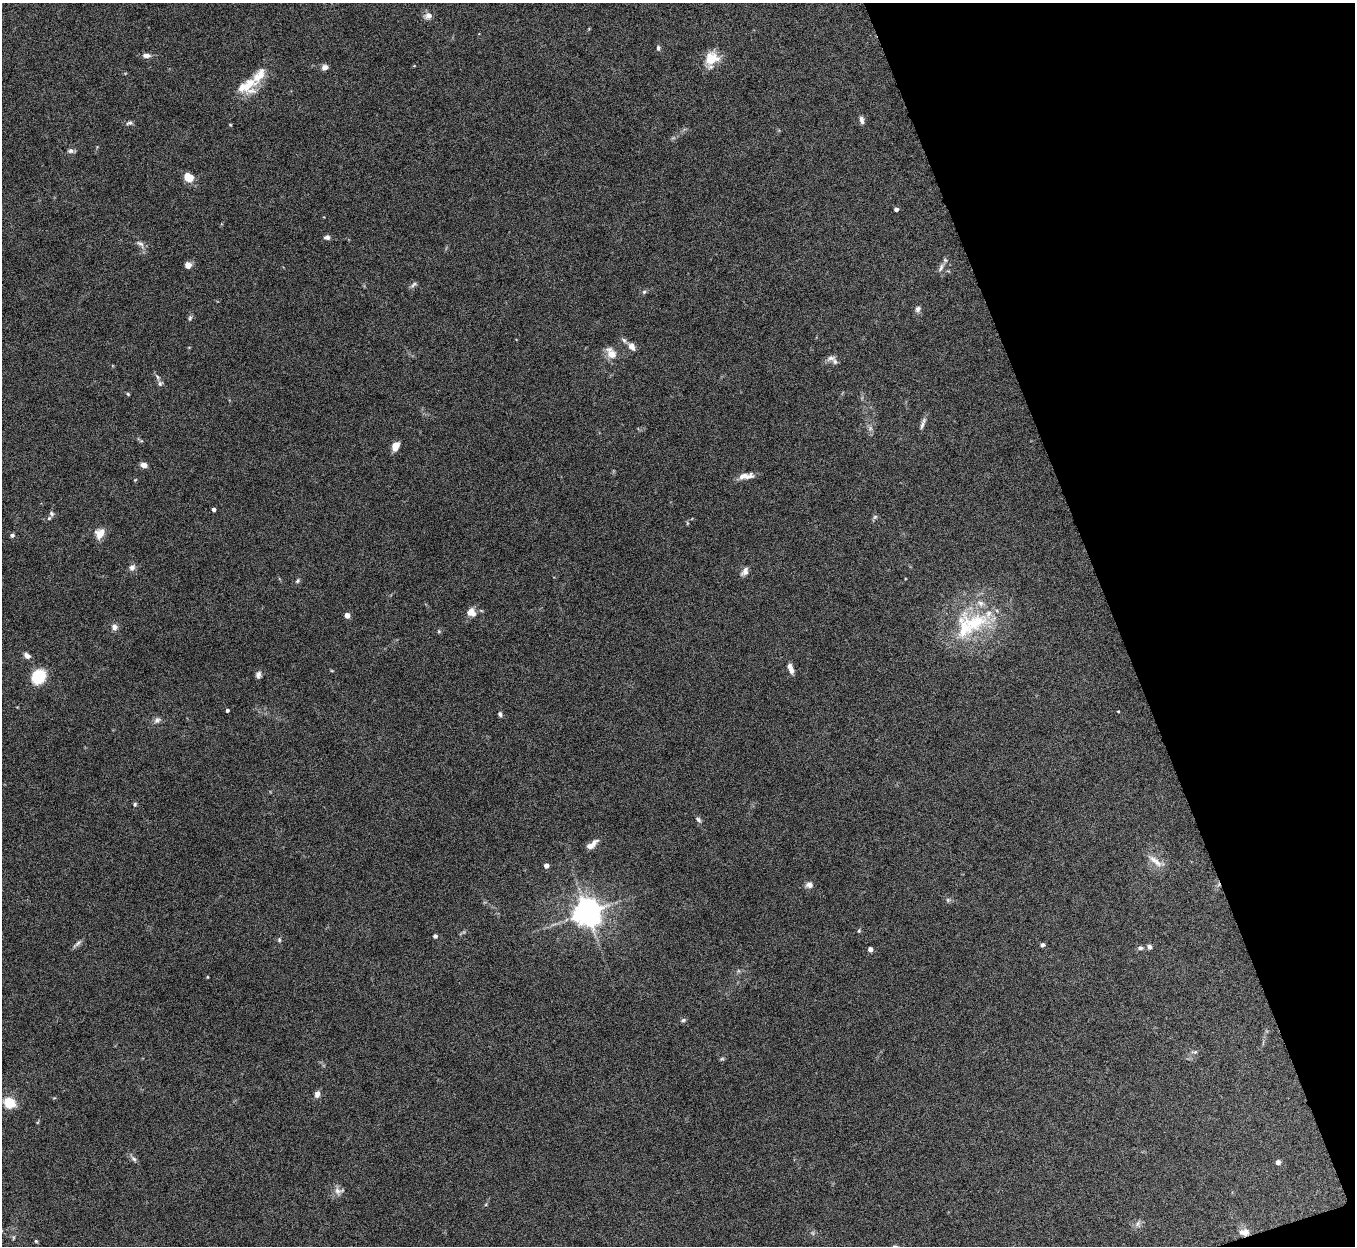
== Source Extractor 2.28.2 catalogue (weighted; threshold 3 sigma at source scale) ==
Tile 12 of 4 x 4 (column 4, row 3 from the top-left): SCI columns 4064-5416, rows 1395-2638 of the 5421 x 5406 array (HDU 1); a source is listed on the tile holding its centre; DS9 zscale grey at full resolution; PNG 1357 x 1248 px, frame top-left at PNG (2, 3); no overlay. Shown black and unused: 18% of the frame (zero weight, under 8 of 15 exposures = <1% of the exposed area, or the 3 px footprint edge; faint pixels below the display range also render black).
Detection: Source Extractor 2.28.2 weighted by HDU 2 'WHT'; one run over the whole footprint, this tile lists its part. Background 0.166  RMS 0.0048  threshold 0.0198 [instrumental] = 3 sigma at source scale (4.09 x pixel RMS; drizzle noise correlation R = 1.36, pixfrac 0.8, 0.05/0.05 arcsec/px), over >= 5 px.
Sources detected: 92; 2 too faint to see at this stretch — not listed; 11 inside a brighter listed object's ellipse — not listed separately; the other 79 listed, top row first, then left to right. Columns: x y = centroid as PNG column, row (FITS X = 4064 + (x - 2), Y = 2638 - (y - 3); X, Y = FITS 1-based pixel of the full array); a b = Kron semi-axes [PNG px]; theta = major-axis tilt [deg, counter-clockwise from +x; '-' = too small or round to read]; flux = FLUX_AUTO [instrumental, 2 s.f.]
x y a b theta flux
428 16 11 8 21 2.3
658 48 7 5 -84 0.97
146 55 9 5 2 2.2
710 56 26 12 -7 6.6
414 66 5 3 - 0.34
324 67 8 6 13 1.8
246 85 27 19 23 11
862 120 10 5 -79 1.6
129 123 8 6 10 1.1
230 125 4 3 - 0.41
70 151 8 6 6 1.3
188 177 9 7 -30 7.1
896 209 4 4 - 1.7
327 237 8 6 8 1.4
140 244 14 6 -42 1.9
188 265 7 7 - 2.4
941 268 13 5 67 1.8
414 284 10 4 45 1
644 292 6 5 - 0.78
918 309 8 6 58 1.4
190 318 7 5 69 0.82
631 346 10 7 -54 2.6
611 353 15 11 -60 4.5
831 358 12 6 12 1.7
158 377 7 5 -60 1.1
128 394 5 4 - 0.52
922 425 14 5 72 1.6
395 447 9 6 67 4.6
144 465 7 5 -13 2.5
746 476 19 7 7 3.7
135 480 4 3 - 0.36
214 509 3 3 - 1.5
51 513 7 6 - 1.2
875 517 7 5 44 0.82
100 533 12 9 57 4.5
12 535 5 5 - 0.79
132 567 10 7 55 1.8
745 572 11 7 55 2.2
297 581 7 5 54 0.79
470 612 13 7 51 3.2
347 615 4 4 - 3.9
975 622 41 24 25 29
114 627 8 7 - 2
439 631 6 3 73 0.51
27 656 8 6 -35 2
791 668 12 5 -71 2.6
258 675 9 6 72 1.5
38 677 11 9 54 23
227 710 3 3 - 1.1
1118 711 3 2 - 0.34
500 714 5 4 - 1.1
157 720 10 6 44 1.6
135 804 5 5 - 0.68
698 819 8 5 -45 1
590 846 13 7 26 2.4
1155 861 24 8 -38 4.5
546 866 4 4 - 2.5
809 885 8 7 - 2
948 900 6 5 - 0.79
587 912 8 8 - 650
859 931 5 4 - 0.5
435 936 4 4 - 1.3
279 940 6 5 - 0.74
78 943 12 5 45 1.4
1042 945 5 5 - 0.95
1149 947 5 5 - 1.4
1140 948 7 5 15 1.2
870 949 4 4 - 2.6
207 977 4 3 - 0.33
683 1020 7 5 21 0.79
1195 1052 6 4 43 0.72
317 1094 7 5 76 2.5
9 1103 10 8 -36 12
134 1159 9 5 -38 1.3
1278 1162 5 5 - 1.5
338 1191 11 9 -67 2.5
1138 1224 9 4 81 1.1
1244 1232 14 9 1 3.4
36 1241 6 3 -45 0.48
Overlapping masked pixels (flux is a lower limit): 1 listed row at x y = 1244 1232